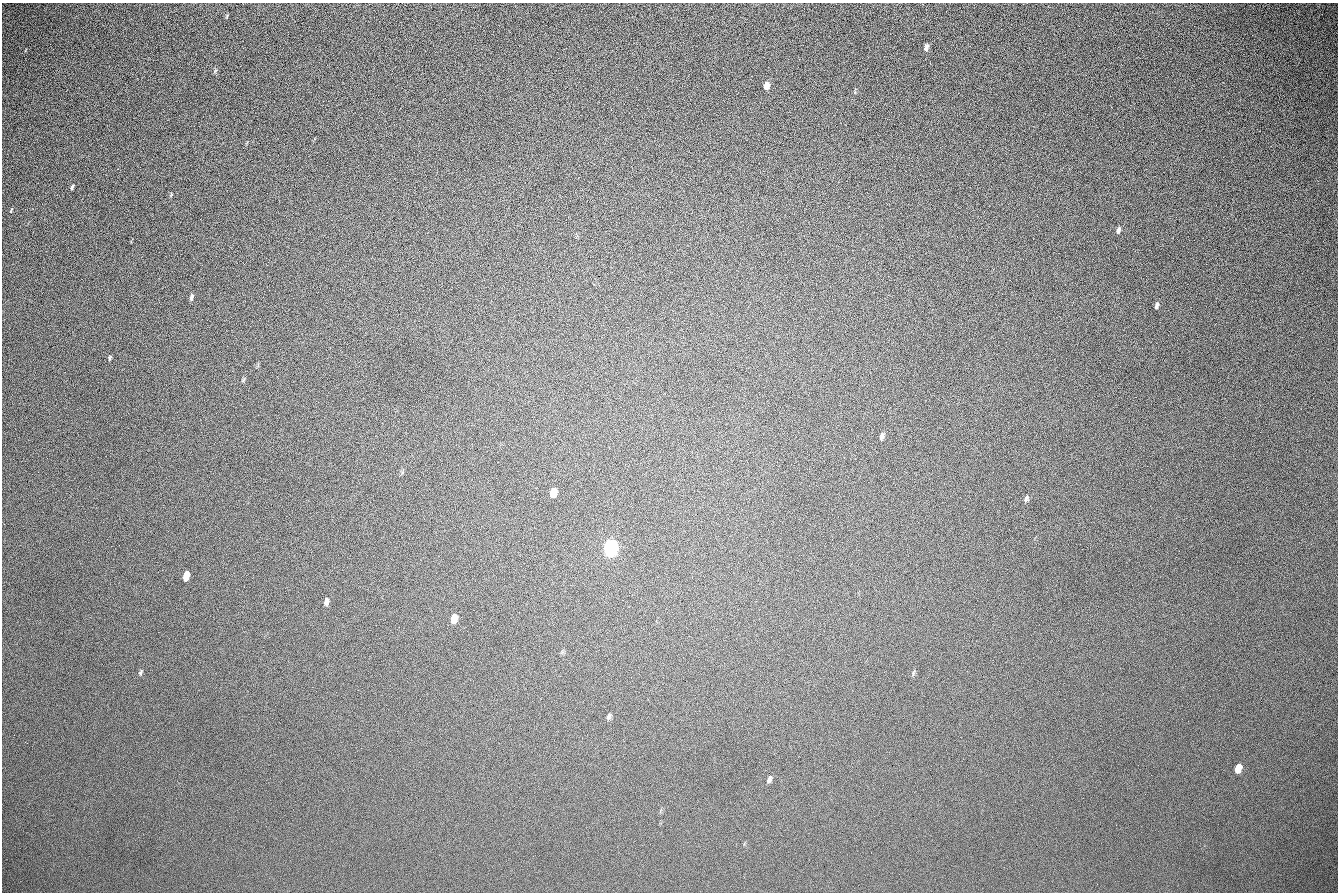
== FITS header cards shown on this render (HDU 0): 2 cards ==
NAXIS1  =                 1336 / length of data axis 1
NAXIS2  =                  890 / length of data axis 2

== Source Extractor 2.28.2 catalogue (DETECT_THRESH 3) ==
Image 1336 x 890 px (HDU 0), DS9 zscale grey, 1 PNG px = 1 image px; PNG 1340 x 894 px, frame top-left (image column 1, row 890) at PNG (2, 3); no overlay
Background 268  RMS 23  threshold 68.2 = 3 sigma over >= 5 px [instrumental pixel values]
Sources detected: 27; all 27 listed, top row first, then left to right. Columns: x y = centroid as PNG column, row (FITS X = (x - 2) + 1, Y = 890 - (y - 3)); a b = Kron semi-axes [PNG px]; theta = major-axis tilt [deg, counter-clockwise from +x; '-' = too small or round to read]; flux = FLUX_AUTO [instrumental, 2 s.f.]
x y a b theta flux
926 47 7 4 75 5100
215 71 7 4 53 2000
766 86 8 6 71 8900
72 187 6 3 58 2800
171 194 7 3 85 1400
11 210 7 3 71 1400
1118 230 9 4 69 4400
191 297 7 4 73 4000
1157 305 7 4 78 3600
110 358 6 3 73 2200
630 363 2 2 - 740
913 375 2 2 - 1200
243 380 6 4 46 1900
552 415 2 2 - 730
881 436 9 5 74 4200
553 492 8 6 72 17000
1026 499 9 5 66 3900
610 548 9 7 73 710000
186 576 8 5 74 31000
327 601 8 5 80 5900
454 619 8 6 73 20000
140 673 8 4 70 2800
913 673 10 3 75 2400
609 716 8 5 64 3700
1238 768 7 5 69 30000
769 779 8 5 67 5000
1116 825 2 2 - 670